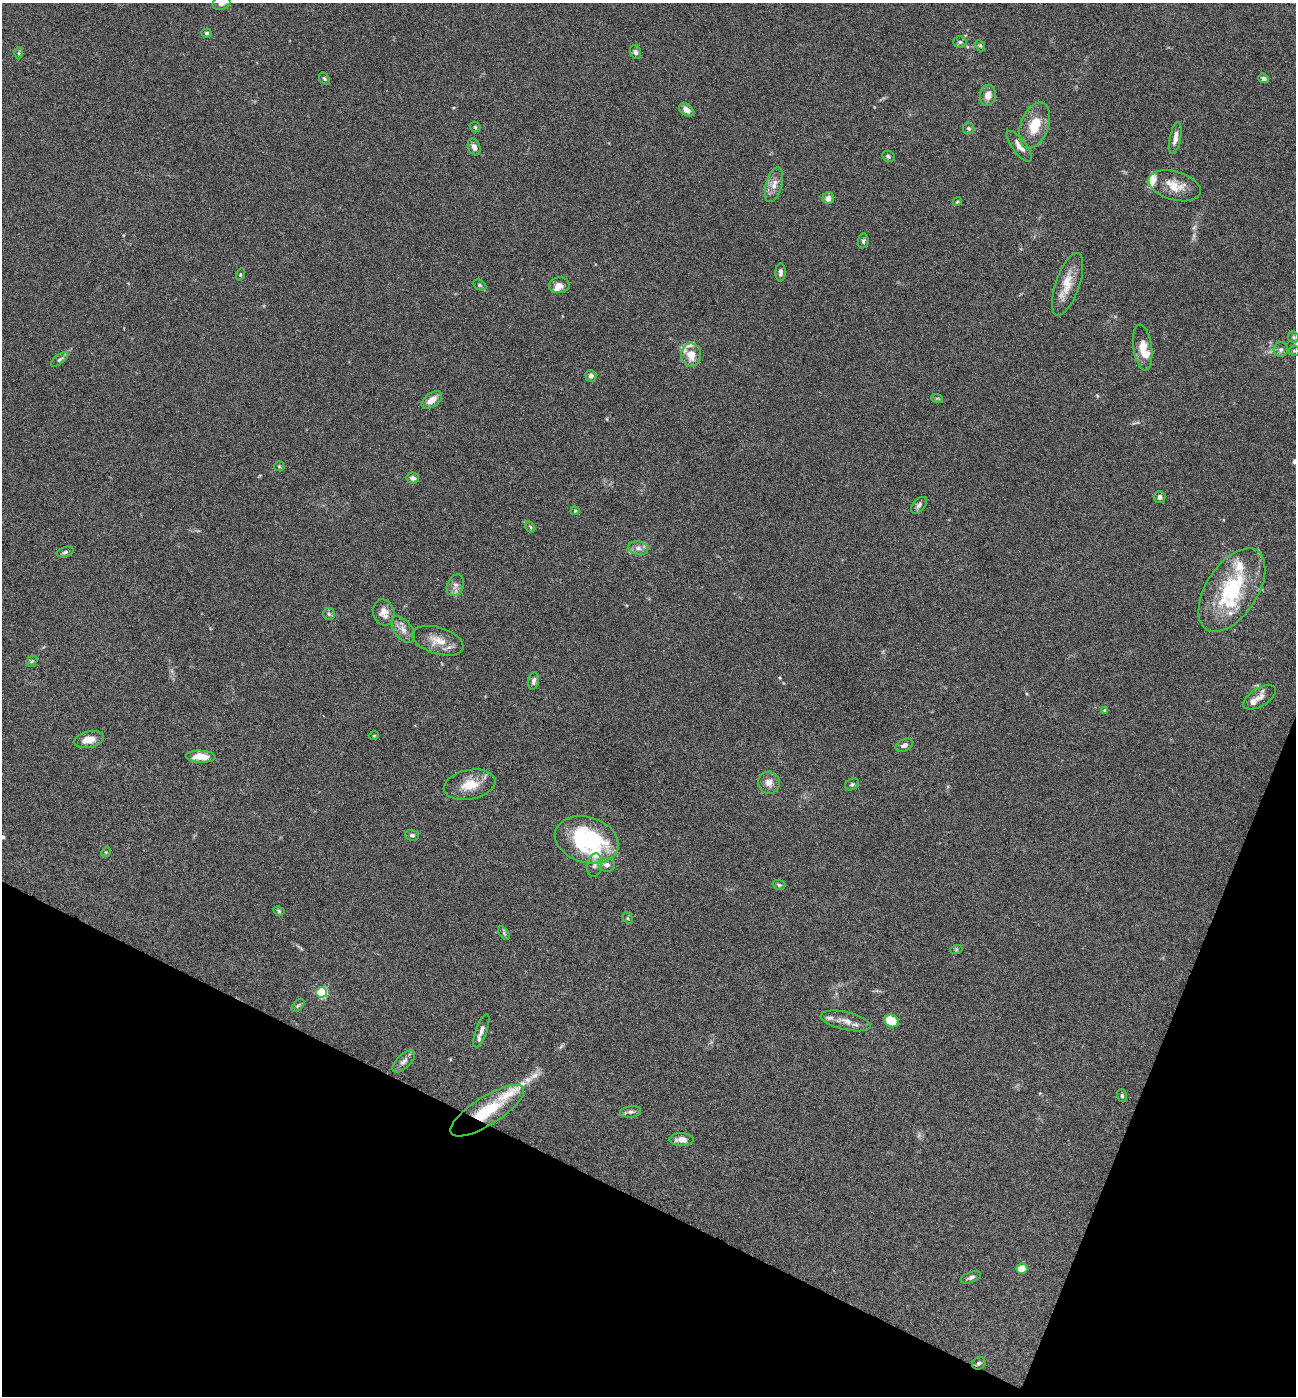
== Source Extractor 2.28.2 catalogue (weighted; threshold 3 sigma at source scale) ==
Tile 15 of 4 x 4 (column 3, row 4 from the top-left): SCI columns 2862-4155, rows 1-1394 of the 5587 x 5578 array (HDU 1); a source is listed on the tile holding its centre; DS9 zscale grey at full resolution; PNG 1298 x 1398 px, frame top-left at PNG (2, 3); each listed source drawn as its Kron ellipse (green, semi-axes under 4 px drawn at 4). Shown black and unused: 20% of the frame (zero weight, under 4 of 8 exposures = <1% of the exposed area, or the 3 px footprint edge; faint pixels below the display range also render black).
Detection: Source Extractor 2.28.2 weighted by HDU 2 'WHT'; one run over the whole footprint, this tile lists its part. Background 0.0936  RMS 0.0046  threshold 0.0187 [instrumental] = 3 sigma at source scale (4.09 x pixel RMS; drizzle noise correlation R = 1.36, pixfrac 0.8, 0.05/0.05 arcsec/px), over >= 5 px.
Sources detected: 100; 2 inside a brighter object's white glare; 1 cosmic-ray / hot-pixel residue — neither listed nor drawn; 13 inside a brighter listed object's ellipse — not listed separately; the other 84 listed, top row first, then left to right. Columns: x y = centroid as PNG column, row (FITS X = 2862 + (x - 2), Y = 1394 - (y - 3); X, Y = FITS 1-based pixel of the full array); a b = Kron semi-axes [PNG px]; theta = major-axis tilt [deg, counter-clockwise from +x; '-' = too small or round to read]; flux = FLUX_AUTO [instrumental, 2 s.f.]
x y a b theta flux
221 3 9 6 16 1.6
207 33 5 4 - 0.85
960 42 6 5 - 0.85
980 46 6 4 -66 0.6
636 52 7 5 -66 1.3
19 53 6 4 89 0.6
1264 78 6 4 -21 1.2
324 79 7 4 -51 0.74
988 95 10 8 79 3.7
687 110 8 5 -36 2.4
1035 125 24 14 70 10
475 127 5 5 - 0.61
969 128 6 5 - 0.8
1175 138 16 5 80 2.8
1019 146 19 7 -52 3.1
474 147 9 6 -70 2.2
888 156 6 5 - 0.82
774 185 18 8 74 3.6
1175 186 27 14 -16 7.5
828 198 6 5 - 2.9
957 202 4 3 - 0.45
863 241 7 5 81 0.99
781 272 9 5 89 1.4
240 274 6 4 71 0.47
1068 284 33 12 71 7.8
479 285 7 5 -26 0.7
559 285 10 8 4 2.9
1293 337 6 5 - 0.75
1143 347 23 9 -82 6.3
1281 350 7 7 - 1.3
1294 351 5 5 - 0.49
691 355 11 10 - 5.9
60 359 10 4 36 0.97
591 376 6 5 - 1.7
937 398 6 3 -18 0.5
432 400 12 6 36 4.1
279 466 5 5 - 0.52
413 478 6 5 - 1.7
1160 497 6 5 - 1.4
919 505 10 6 49 1.3
575 511 4 4 - 0.45
530 527 6 4 -59 0.55
638 548 10 6 -9 2
65 552 9 5 16 0.96
455 585 11 8 64 2.1
1232 590 47 25 57 37
384 612 13 10 -74 3.6
329 614 6 6 - 0.9
403 629 15 9 -52 3
438 641 26 13 -17 6.5
32 661 6 4 42 0.56
534 681 9 5 82 1.3
1259 697 18 9 31 3.1
1105 710 4 4 - 0.57
374 736 5 3 - 0.31
89 740 15 8 13 4.8
904 745 9 6 25 1.5
201 757 15 6 -2 6.7
769 783 11 10 - 3.3
852 784 7 5 28 0.85
470 785 26 14 11 8.5
412 835 7 5 -6 1.1
587 840 32 22 -17 37
106 852 5 4 - 0.5
595 865 12 7 81 1.9
607 865 8 7 - 2.1
779 885 6 4 -17 0.71
279 911 6 4 -30 0.64
628 918 6 4 -61 0.65
504 933 8 4 -54 0.74
956 950 6 4 19 0.52
322 992 5 5 - 33
298 1006 8 4 44 0.69
846 1021 25 9 -13 4.3
891 1021 7 6 - 9.1
481 1031 18 5 70 2
404 1061 14 6 45 2.2
1122 1096 6 5 - 0.69
487 1111 42 14 32 18
631 1112 11 5 8 1.4
682 1139 12 6 -2 3.4
1022 1269 5 5 - 7.6
971 1277 10 5 20 1.4
979 1363 7 6 - 1.2
Overlapping masked pixels (flux is a lower limit): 2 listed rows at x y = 487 1111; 979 1363
Isophote crosses this tile's border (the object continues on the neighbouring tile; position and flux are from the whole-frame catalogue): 1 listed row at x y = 221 3